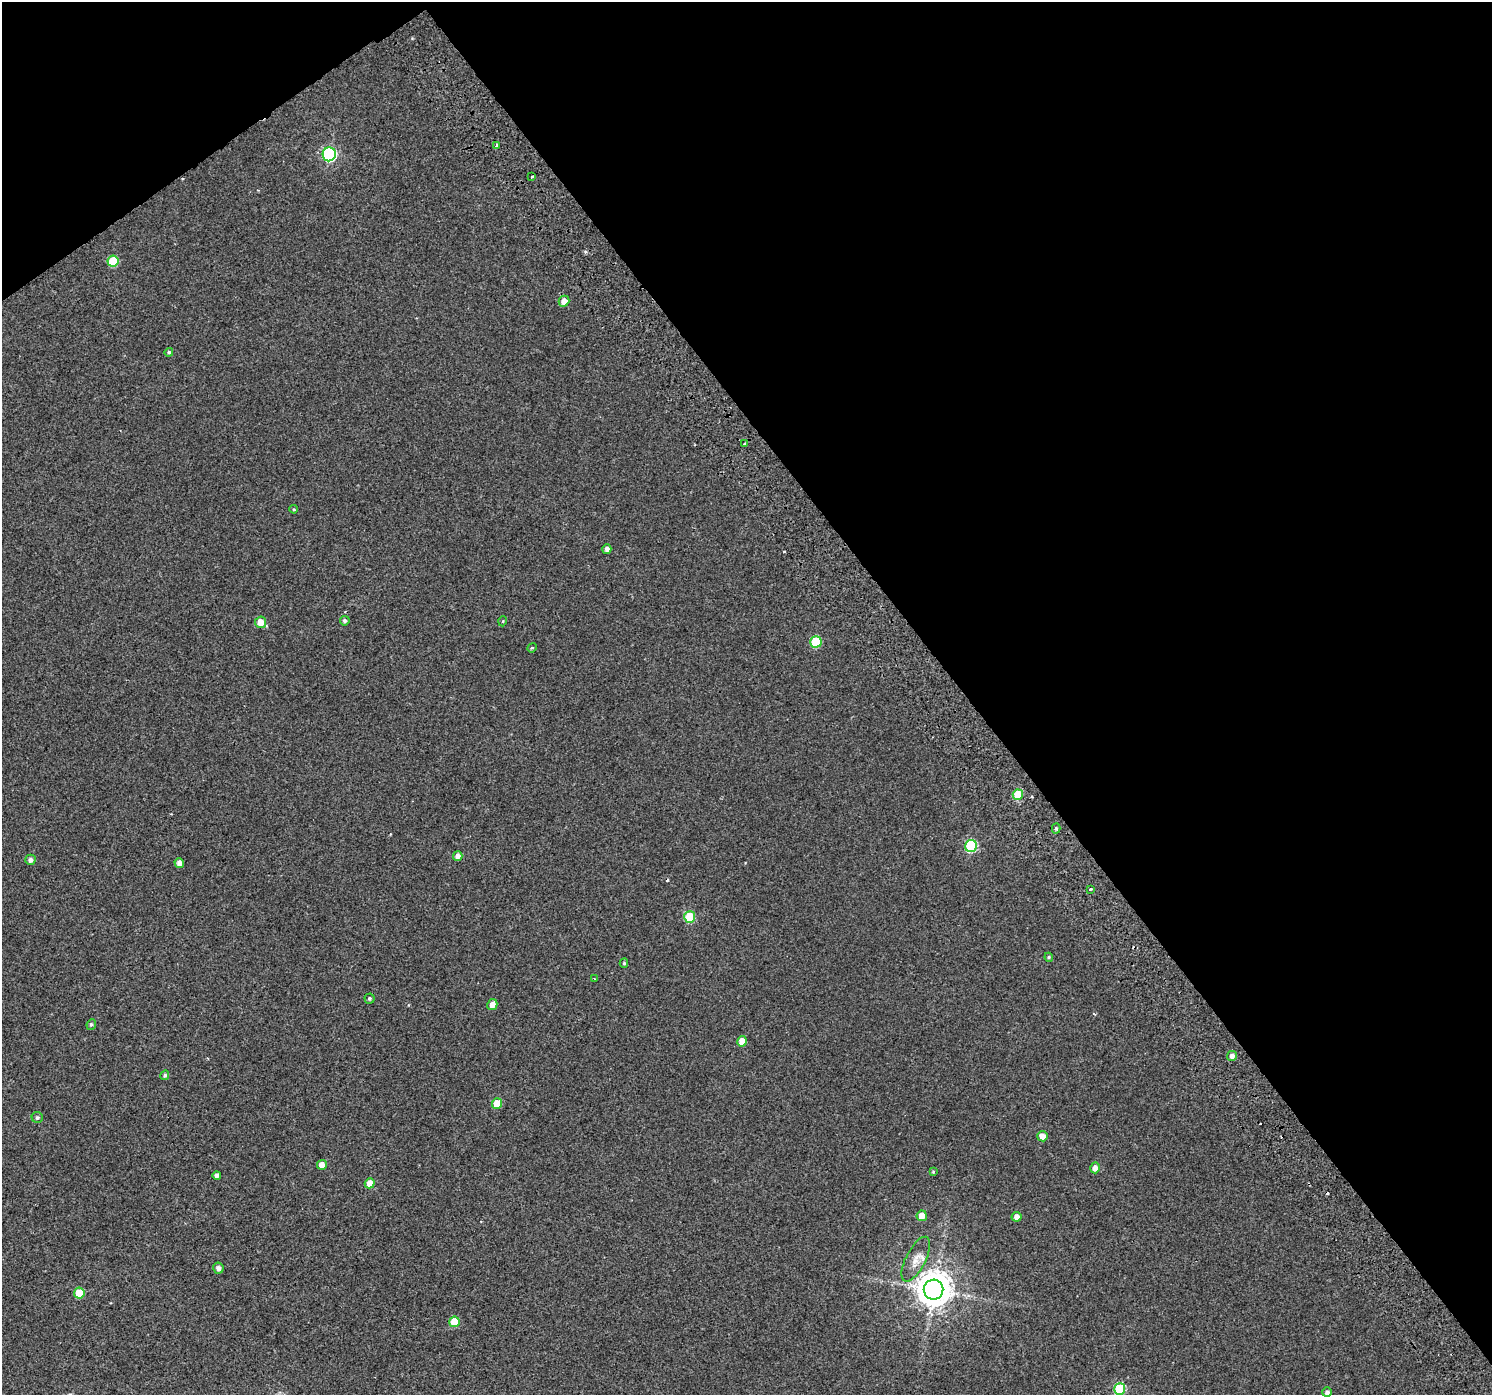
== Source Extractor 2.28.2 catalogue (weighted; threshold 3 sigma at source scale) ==
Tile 3 of 4 x 4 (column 3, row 1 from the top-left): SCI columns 3036-4525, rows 4411-5803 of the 6064 x 5973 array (HDU 1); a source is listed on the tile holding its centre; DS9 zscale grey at full resolution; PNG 1494 x 1397 px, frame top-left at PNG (2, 2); each listed source drawn as its Kron ellipse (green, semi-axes under 4 px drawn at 4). Shown black and unused: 38% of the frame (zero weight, under 2 of 3 exposures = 3% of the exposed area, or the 3 px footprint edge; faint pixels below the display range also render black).
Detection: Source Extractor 2.28.2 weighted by HDU 2 'WHT'; one run over the whole footprint, this tile lists its part. Background 0.00307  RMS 0.0036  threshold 0.016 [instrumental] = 3 sigma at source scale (4.5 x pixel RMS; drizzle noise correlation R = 1.50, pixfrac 1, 0.0396/0.0396 arcsec/px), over >= 5 px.
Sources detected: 55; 7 cosmic-ray / hot-pixel residue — neither listed nor drawn; the other 48 listed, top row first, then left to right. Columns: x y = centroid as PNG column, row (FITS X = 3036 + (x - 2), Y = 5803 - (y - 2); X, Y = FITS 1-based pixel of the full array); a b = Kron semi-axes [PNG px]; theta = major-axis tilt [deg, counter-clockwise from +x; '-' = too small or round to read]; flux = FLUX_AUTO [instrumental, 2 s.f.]
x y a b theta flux
496 145 3 2 - 0.75
329 154 7 6 - 58
531 177 3 3 - 2.6
113 261 6 5 - 13
564 301 5 5 - 3.1
169 352 4 4 - 0.61
744 444 3 2 - 0.64
294 509 4 4 - 0.36
607 549 5 4 - 1.2
345 621 5 4 - 0.81
503 621 5 3 - 0.3
261 622 6 5 - 4.4
816 642 6 5 - 17
532 648 5 4 - 0.41
1018 795 5 5 - 11
1056 828 5 4 - 0.64
971 846 6 5 - 30
458 856 5 4 - 1.8
30 860 5 5 - 1.4
179 863 5 4 - 1.7
1090 889 3 3 - 0.5
690 917 5 5 - 16
1049 957 4 4 - 0.48
624 963 4 4 - 0.53
594 979 3 2 - 0.33
369 998 5 5 - 0.61
492 1005 5 5 - 2.5
91 1024 5 4 - 0.53
742 1041 5 5 - 5
1232 1056 5 5 - 1.7
165 1075 5 4 - 0.67
497 1104 5 5 - 7.7
37 1117 5 5 - 0.66
1042 1136 5 5 - 3.2
322 1165 5 5 - 3.1
1095 1168 5 5 - 2.3
933 1172 4 3 - 0.34
217 1175 4 4 - 1.2
370 1183 5 5 - 4.3
922 1216 5 5 - 4.1
1017 1217 5 5 - 1.9
916 1259 24 10 63 4.1
218 1268 6 5 - 1.4
933 1290 10 9 - 760
79 1293 5 5 - 11
454 1322 5 5 - 8.2
1120 1389 6 5 - 25
1327 1392 5 5 - 1.1
Isophote crosses this tile's border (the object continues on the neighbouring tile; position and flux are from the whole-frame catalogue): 1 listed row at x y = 1120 1389